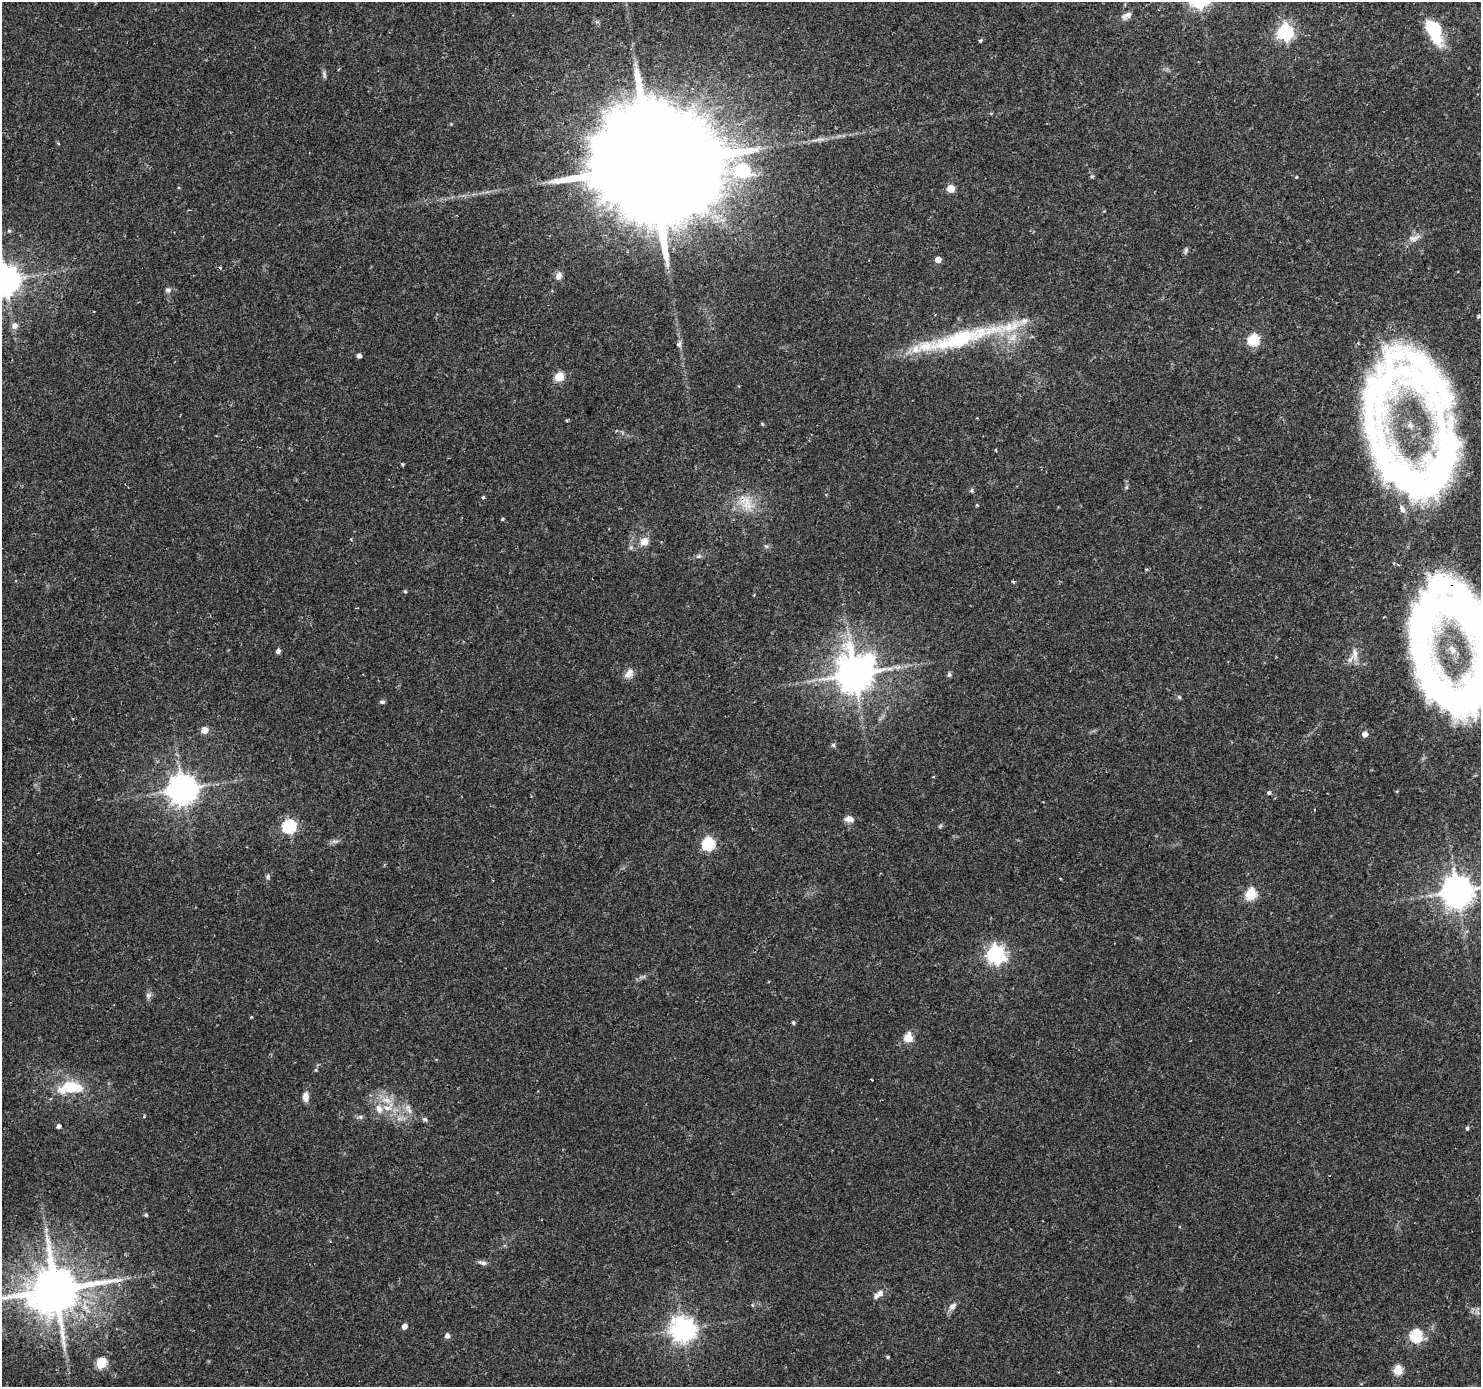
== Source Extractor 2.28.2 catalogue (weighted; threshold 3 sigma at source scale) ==
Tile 10 of 4 x 4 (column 2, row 3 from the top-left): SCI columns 1480-2958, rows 1572-2956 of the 5920 x 5979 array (HDU 1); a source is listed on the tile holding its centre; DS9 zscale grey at full resolution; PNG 1483 x 1389 px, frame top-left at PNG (2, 2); no overlay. Shown black and unused: <1% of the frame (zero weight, under 2 of 3 exposures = <1% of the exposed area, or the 3 px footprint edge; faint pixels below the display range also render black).
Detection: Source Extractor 2.28.2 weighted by HDU 2 'WHT'; one run over the whole footprint, this tile lists its part. Background 0.0376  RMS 0.0034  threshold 0.0153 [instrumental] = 3 sigma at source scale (4.5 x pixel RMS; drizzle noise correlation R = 1.50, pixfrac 1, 0.0396/0.0396 arcsec/px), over >= 5 px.
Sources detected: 106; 2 inside a brighter object's white glare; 1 cosmic-ray / hot-pixel residue — not listed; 10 inside a brighter listed object's ellipse — not listed separately; the other 93 listed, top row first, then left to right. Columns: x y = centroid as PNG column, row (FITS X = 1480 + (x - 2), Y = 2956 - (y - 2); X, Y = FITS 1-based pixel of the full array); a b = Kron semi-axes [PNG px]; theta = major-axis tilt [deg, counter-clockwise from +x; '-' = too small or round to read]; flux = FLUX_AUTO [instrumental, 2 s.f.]
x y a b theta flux
1128 15 13 8 45 2
1285 32 7 6 - 89
1434 32 33 15 -68 15
980 41 3 3 - 0.96
324 74 13 4 -75 0.85
58 143 5 3 - 0.27
654 163 51 29 49 19000
1092 176 5 5 - 0.5
1296 177 3 3 - 0.76
951 188 5 5 - 9.3
9 231 5 5 - 0.57
1414 238 18 8 17 2.5
1186 250 10 5 77 0.77
938 260 4 4 - 3.7
559 276 10 8 69 1.7
5 280 9 9 - 570
168 290 7 6 - 1.1
1478 316 4 3 - 0.75
15 326 6 6 - 2.2
961 339 121 17 15 40
1253 340 6 5 - 30
678 344 7 5 19 0.87
359 356 4 4 - 1.6
559 377 5 5 - 16
1426 378 146 52 -64 100
762 424 5 4 - 0.41
996 450 3 3 - 0.47
402 464 4 3 - 0.5
1126 487 6 4 89 0.53
971 490 7 5 89 0.55
483 497 4 3 - 0.63
745 500 38 16 -62 9
977 505 3 3 - 0.79
502 519 4 3 - 0.41
644 542 5 5 - 7.4
766 546 6 4 -18 0.55
698 556 7 6 - 0.86
1146 569 4 4 - 0.46
1013 582 4 3 - 0.55
405 591 4 4 - 0.44
1466 608 154 56 -65 150
278 651 4 4 - 1.3
1355 654 19 6 -81 2.6
629 673 14 9 48 2.4
855 674 11 10 - 910
949 674 6 5 - 0.8
1443 694 81 37 -41 89
1179 697 6 5 - 0.56
382 702 6 5 - 0.74
204 730 5 5 - 5.5
1365 734 5 5 - 2.7
833 745 6 5 - 0.63
183 789 9 9 - 520
1397 791 4 3 - 0.31
1269 793 5 5 - 0.79
849 819 12 8 -6 1.9
289 826 6 6 - 52
940 826 7 4 46 0.49
334 841 6 5 - 0.83
708 844 6 6 - 40
268 876 8 5 76 0.74
1457 891 9 9 - 620
1251 894 6 5 - 27
996 954 7 7 - 150
148 995 7 7 - 1.1
793 1023 4 4 - 0.6
908 1038 5 5 - 14
316 1070 4 4 - 0.41
871 1080 3 2 - 0.35
70 1087 36 16 6 13
305 1097 9 6 89 2.6
386 1100 16 9 -11 4.1
408 1107 10 7 -41 1.7
379 1109 13 9 -66 3.1
360 1117 7 6 - 0.78
425 1119 7 5 -20 0.65
58 1126 5 4 - 1.2
1467 1128 4 4 - 0.71
146 1215 4 4 - 0.54
46 1230 7 4 73 0.77
482 1263 13 5 -13 1.1
55 1290 16 13 24 1900
880 1293 13 8 32 2.1
752 1305 6 4 -89 0.42
952 1306 13 7 43 1.7
1478 1313 7 5 -46 0.91
404 1326 5 4 - 2.4
683 1329 8 8 - 320
447 1336 5 5 - 1.7
1416 1336 6 6 - 34
888 1357 4 3 - 0.55
101 1363 6 5 - 21
1398 1370 5 5 - 17
Overlapping masked pixels (flux is a lower limit): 4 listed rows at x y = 654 163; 745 500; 1466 608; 55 1290
Isophote crosses this tile's border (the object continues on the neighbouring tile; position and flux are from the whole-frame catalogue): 4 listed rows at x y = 5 280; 1466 608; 1443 694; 55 1290